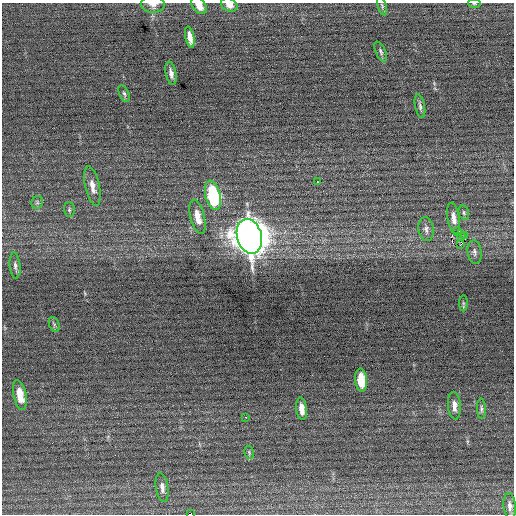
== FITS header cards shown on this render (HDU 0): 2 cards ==
NAXIS1  =                  512 / Axis length
NAXIS2  =                  512 / Axis length

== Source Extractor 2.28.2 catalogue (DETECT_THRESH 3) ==
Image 512 x 512 px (HDU 0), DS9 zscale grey, 1 PNG px = 1 image px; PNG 516 x 516 px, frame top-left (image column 1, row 512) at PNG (2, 3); each listed source drawn as its Kron ellipse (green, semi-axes under 4 px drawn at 4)
Background 0.0221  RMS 0.68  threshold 2.04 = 3 sigma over >= 5 px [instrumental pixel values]
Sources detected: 40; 2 with non-positive FLUX_AUTO (blend fragments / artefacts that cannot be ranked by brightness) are neither listed nor drawn; the other 38 listed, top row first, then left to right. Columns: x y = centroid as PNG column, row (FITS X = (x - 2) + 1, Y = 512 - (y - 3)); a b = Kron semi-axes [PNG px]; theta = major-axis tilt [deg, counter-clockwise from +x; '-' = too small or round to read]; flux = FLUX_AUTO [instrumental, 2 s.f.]
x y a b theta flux
153 4 12 8 -3 280
474 4 6 3 -8 48
229 5 8 6 -23 330
199 6 9 6 -50 420
382 6 10 4 -73 86
190 37 10 4 -78 430
381 52 11 5 -66 120
171 73 12 5 -79 240
124 94 9 5 -65 97
420 106 12 5 -79 150
317 182 3 3 - 740
92 186 20 7 -77 410
213 195 15 7 -76 4400
37 202 6 6 - 98
69 210 7 5 -88 90
464 213 7 5 -74 85
197 217 18 7 -76 600
454 218 15 6 -82 340
426 229 12 7 -81 220
458 231 2 2 - 2100
465 235 2 2 - 690
249 236 17 12 -75 89000
461 236 3 3 - 76
461 244 3 2 - 25
475 252 12 7 -83 190
15 266 13 5 -84 160
463 303 8 4 89 74
54 324 8 5 -66 90
361 380 11 6 -85 1200
20 395 15 6 -78 800
454 406 14 6 -86 310
302 409 11 5 -83 400
481 409 10 4 -87 100
246 417 3 2 - 110
249 452 7 4 -80 69
162 487 14 6 -81 240
510 506 13 6 -85 270
190 514 4 2 - 1900
At the frame edge (FLAGS 8, measured only in part): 5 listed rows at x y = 153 4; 474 4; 229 5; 199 6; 190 514
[2 non-positive-flux detections neither listed nor drawn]